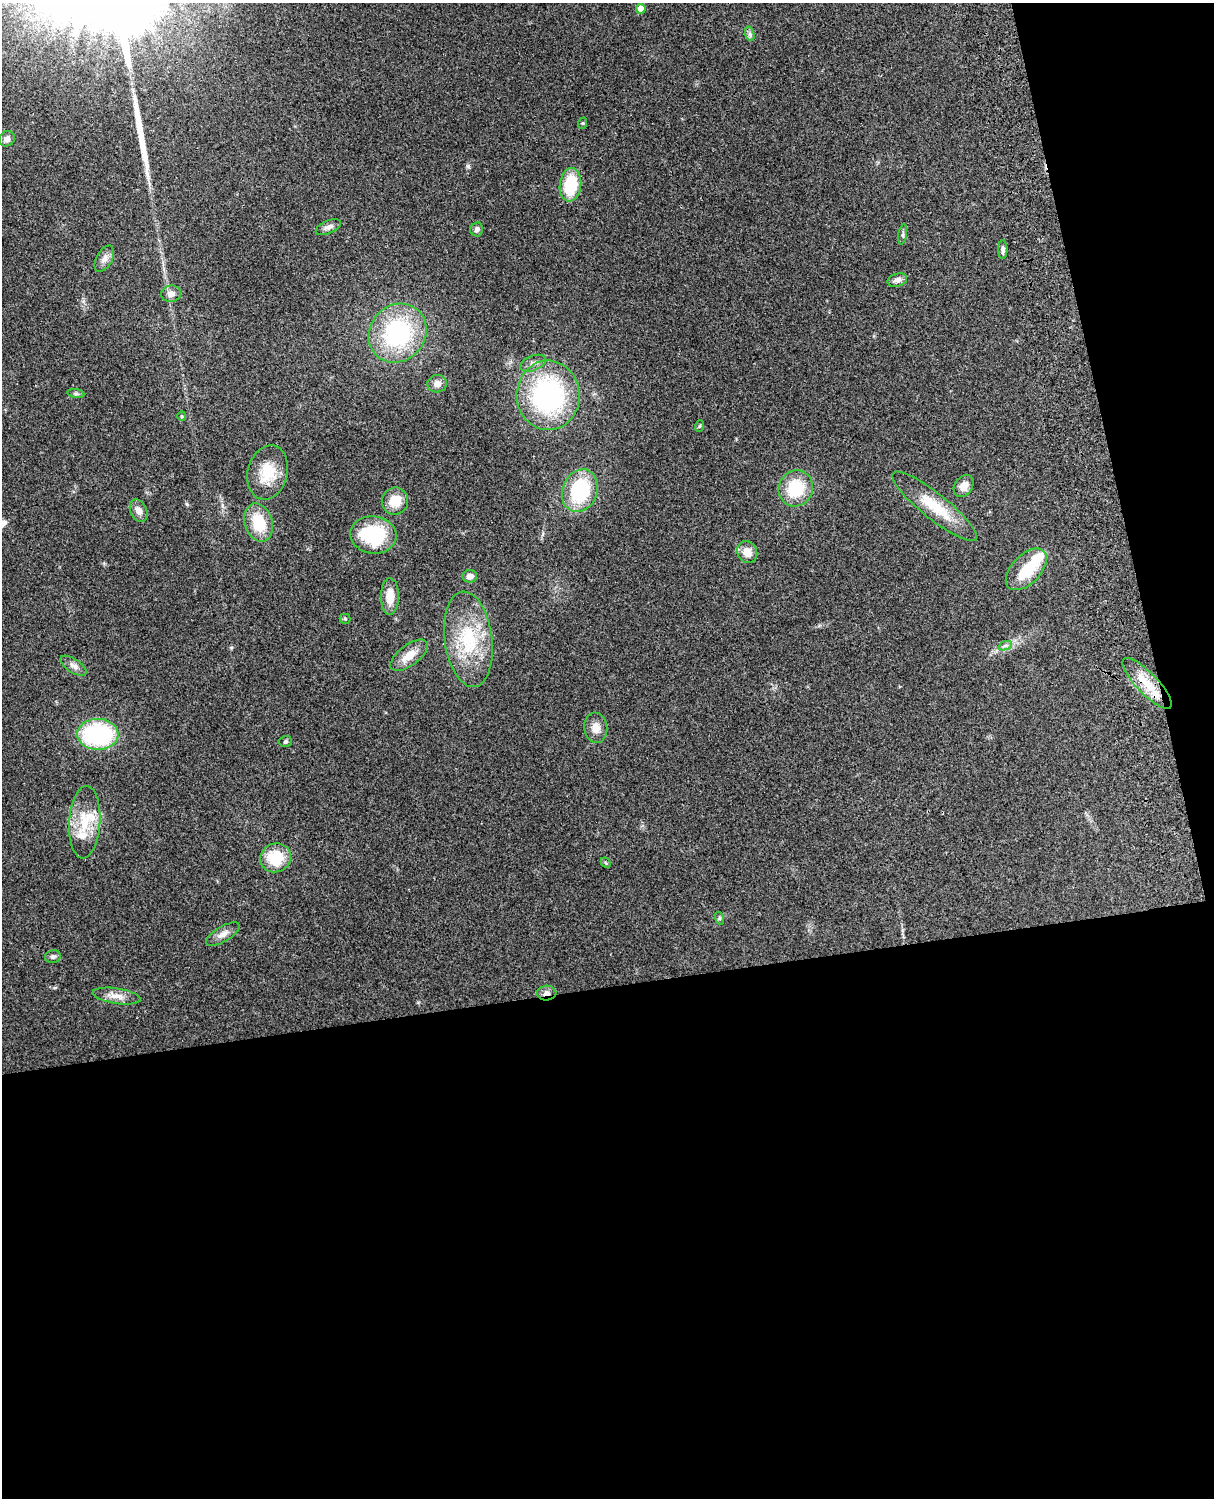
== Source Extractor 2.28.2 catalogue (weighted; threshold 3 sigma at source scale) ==
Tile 12 of 4 x 3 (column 4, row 3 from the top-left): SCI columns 3757-4968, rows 165-1660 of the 5089 x 4928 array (HDU 1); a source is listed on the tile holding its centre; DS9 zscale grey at full resolution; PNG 1216 x 1500 px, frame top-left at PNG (2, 3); each listed source drawn as its Kron ellipse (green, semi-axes under 4 px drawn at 4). Shown black and unused: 39% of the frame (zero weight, under 3 of 4 exposures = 6% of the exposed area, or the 3 px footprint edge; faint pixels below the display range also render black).
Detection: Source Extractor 2.28.2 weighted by HDU 2 'WHT'; one run over the whole footprint, this tile lists its part. Background 0.228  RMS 0.0083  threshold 0.0375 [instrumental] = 3 sigma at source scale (4.5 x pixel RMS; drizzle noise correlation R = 1.50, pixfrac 1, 0.05/0.05 arcsec/px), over >= 5 px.
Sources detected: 53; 1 inside a brighter object's white glare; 1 long thin detection or spike segment (spike, bleed or trail) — neither listed nor drawn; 2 inside a brighter listed object's ellipse — not listed separately; the other 49 listed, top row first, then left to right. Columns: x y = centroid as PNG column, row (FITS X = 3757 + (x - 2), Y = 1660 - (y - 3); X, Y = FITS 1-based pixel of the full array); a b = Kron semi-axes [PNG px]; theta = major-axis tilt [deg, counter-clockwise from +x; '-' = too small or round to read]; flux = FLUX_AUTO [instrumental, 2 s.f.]
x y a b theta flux
641 9 5 5 - 10
750 34 7 4 -71 2
583 123 6 3 71 0.87
7 139 8 7 - 4.1
570 185 17 10 83 35
328 227 13 6 24 3.6
477 229 7 6 - 2.4
903 234 10 4 81 1.8
1003 250 9 4 89 2.1
104 259 14 8 61 4.6
897 280 10 6 16 3.5
171 294 10 8 8 5
398 333 31 27 49 87
533 363 13 7 21 4.3
437 384 10 8 12 5
76 393 8 4 -9 1.7
548 395 35 31 -88 130
182 416 4 4 - 0.85
700 426 6 3 69 0.92
268 472 27 20 75 23
964 486 12 8 55 7.7
796 488 18 17 - 34
580 491 22 17 68 59
395 501 13 13 - 14
935 506 53 13 -39 31
139 511 12 8 -65 5.3
259 523 19 13 -73 27
373 535 23 18 -7 57
747 552 11 9 -60 8.7
1026 569 25 14 46 28
470 576 7 6 - 5.2
390 596 18 9 90 12
345 619 5 5 - 1.1
468 639 48 24 -83 53
1005 646 7 4 18 1.9
409 655 22 10 37 12
73 666 15 7 -33 4.1
1147 683 33 10 -46 20
596 728 15 11 -82 7.4
98 734 20 15 0 110
285 741 6 5 - 1.3
85 822 36 15 87 26
276 858 16 14 24 28
606 863 6 4 -45 1.1
719 918 6 4 -72 1.3
223 934 19 7 31 5.9
53 956 8 6 10 1.9
547 993 10 7 4 3.7
117 996 24 7 -9 7.8
Overlapping masked pixels (flux is a lower limit): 2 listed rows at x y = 1147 683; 547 993
Unlisted compact peaks at least as high as the median listed source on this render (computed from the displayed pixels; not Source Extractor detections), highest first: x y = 468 166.